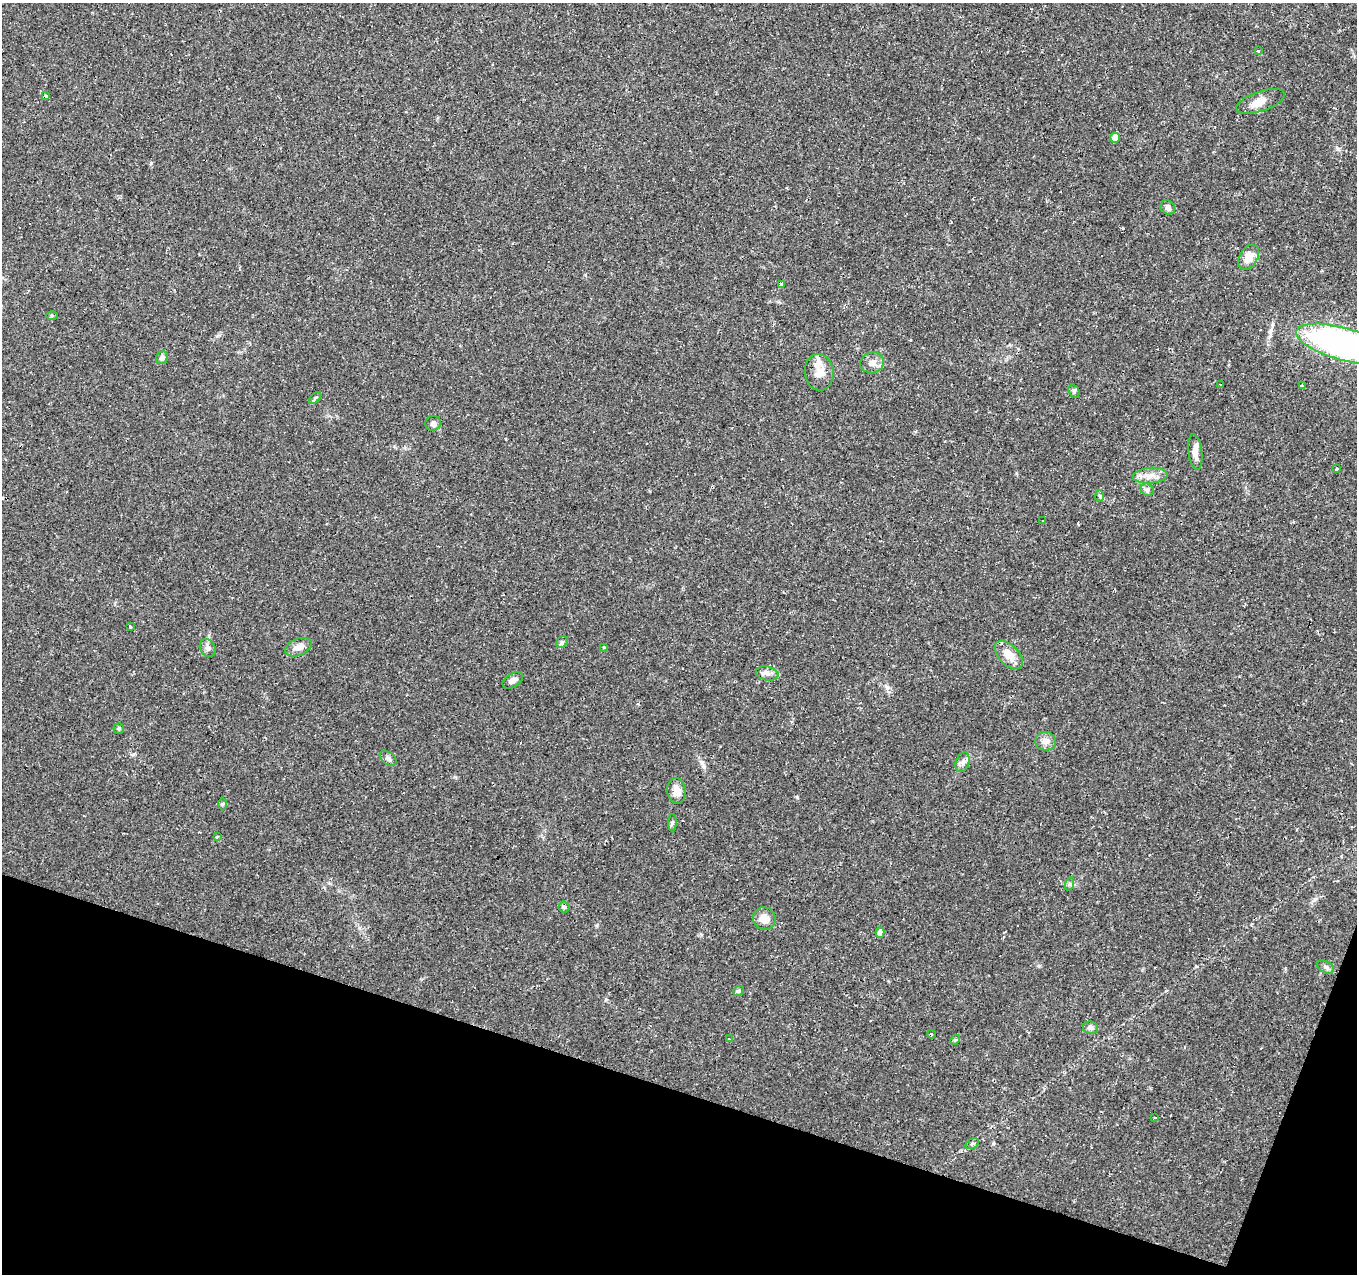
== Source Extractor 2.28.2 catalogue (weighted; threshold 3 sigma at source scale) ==
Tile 15 of 4 x 4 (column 3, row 4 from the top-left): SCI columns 2710-4064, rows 211-1482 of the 5423 x 5573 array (HDU 1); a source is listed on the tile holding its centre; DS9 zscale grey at full resolution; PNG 1359 x 1276 px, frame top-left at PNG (2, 3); each listed source drawn as its Kron ellipse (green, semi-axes under 4 px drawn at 4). Shown black and unused: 16% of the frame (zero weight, under 2 of 3 exposures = <1% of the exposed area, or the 3 px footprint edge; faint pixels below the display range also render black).
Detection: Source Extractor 2.28.2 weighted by HDU 2 'WHT'; one run over the whole footprint, this tile lists its part. Background 0.0479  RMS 0.0037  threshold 0.0166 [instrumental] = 3 sigma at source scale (4.5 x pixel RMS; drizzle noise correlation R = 1.50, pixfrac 1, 0.0396/0.0396 arcsec/px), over >= 5 px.
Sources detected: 63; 10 cosmic-ray / hot-pixel residue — neither listed nor drawn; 2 inside a brighter listed object's ellipse — not listed separately; the other 51 listed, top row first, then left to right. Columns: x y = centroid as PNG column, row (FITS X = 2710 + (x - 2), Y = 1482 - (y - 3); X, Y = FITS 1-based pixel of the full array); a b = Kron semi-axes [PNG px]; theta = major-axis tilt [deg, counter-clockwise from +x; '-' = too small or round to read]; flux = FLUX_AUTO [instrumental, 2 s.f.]
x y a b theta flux
1258 51 3 2 - 0.5
45 96 4 3 - 3.7
1260 101 25 9 18 3.9
1115 138 5 5 - 3.5
1168 207 8 6 -42 1.5
1249 257 14 9 58 4.2
781 285 3 3 - 85
52 316 6 4 0 0.45
1343 344 49 16 -16 130
162 358 7 6 - 1.3
872 363 12 10 16 3
819 372 18 14 -84 5
1220 384 3 3 - 1.6
1302 386 3 3 - 4
1074 391 7 5 -71 0.88
315 398 7 4 45 0.62
433 423 8 7 - 1.2
1195 452 18 7 -83 2.5
1336 469 3 3 - 2.6
1150 476 17 7 4 3.4
1147 490 7 5 -45 0.88
1100 496 6 4 -88 0.54
1042 521 2 2 - 0.35
130 627 3 3 - 3.2
562 642 6 5 - 0.71
298 647 14 8 22 3
604 647 3 3 - 0.39
208 648 9 7 -58 1.5
1009 655 17 10 -46 5.5
767 673 11 7 -13 1.7
513 680 11 6 30 1.8
119 729 5 5 - 0.61
1046 741 10 9 - 2.7
388 758 9 6 -38 1.1
963 762 10 6 69 1.7
677 791 13 9 -84 3.5
223 804 6 4 89 0.55
672 823 8 4 89 0.68
217 837 3 3 - 0.75
1069 884 7 4 70 0.66
564 907 5 5 - 0.6
764 918 11 11 - 3.8
880 932 5 4 - 2
1326 967 9 5 -28 1
738 991 6 4 31 0.61
1090 1028 8 6 -6 1.2
931 1034 4 3 - 0.32
729 1039 4 3 - 0.41
955 1040 5 4 - 0.4
1155 1118 3 2 - 0.32
972 1144 7 4 29 0.79
Overlapping masked pixels (flux is a lower limit): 1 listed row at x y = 1343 344
Isophote crosses this tile's border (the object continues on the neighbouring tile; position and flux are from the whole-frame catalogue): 1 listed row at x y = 1343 344
Unlisted compact peaks at least as high as the median listed source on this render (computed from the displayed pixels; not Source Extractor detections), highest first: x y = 797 797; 702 762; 151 163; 1315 899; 1338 149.